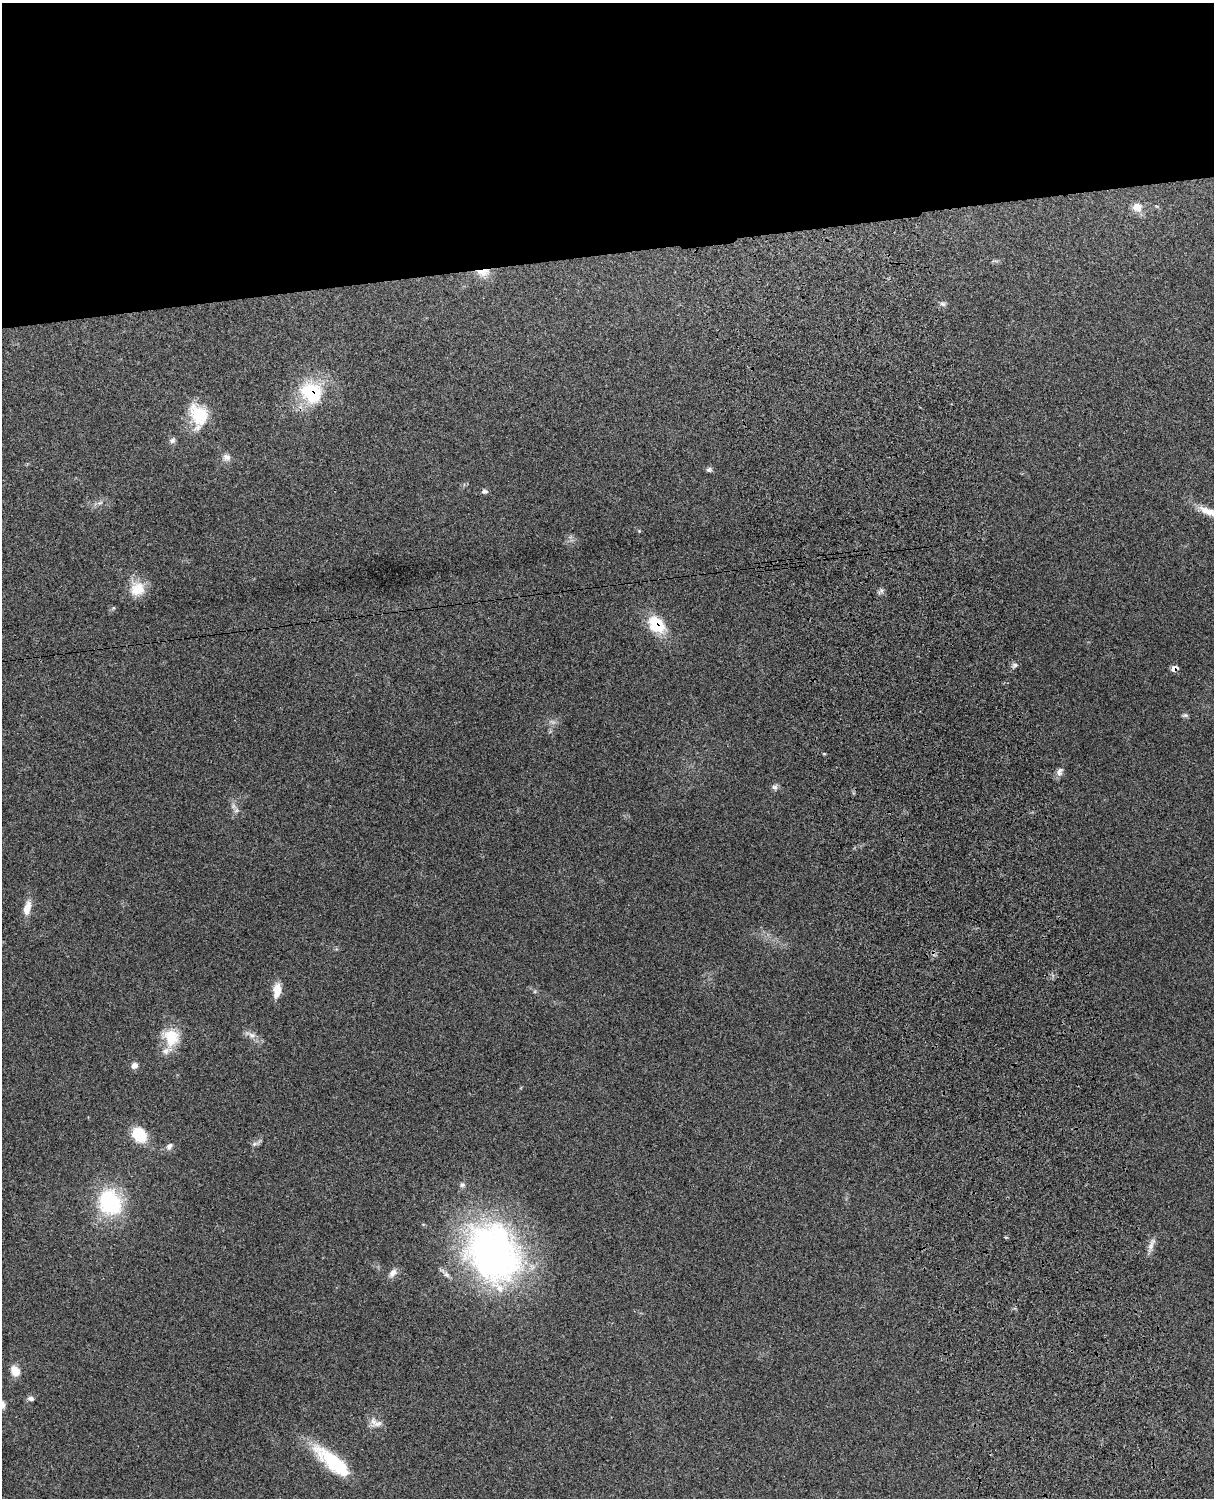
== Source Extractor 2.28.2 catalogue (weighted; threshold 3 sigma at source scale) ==
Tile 2 of 4 x 3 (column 2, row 1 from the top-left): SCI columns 1333-2544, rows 3156-4651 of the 5089 x 4925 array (HDU 1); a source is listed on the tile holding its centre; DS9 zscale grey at full resolution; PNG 1216 x 1500 px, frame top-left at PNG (2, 3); no overlay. Shown black and unused: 17% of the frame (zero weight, under 3 of 4 exposures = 6% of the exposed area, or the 3 px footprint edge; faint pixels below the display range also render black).
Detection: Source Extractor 2.28.2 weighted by HDU 2 'WHT'; one run over the whole footprint, this tile lists its part. Background 0.265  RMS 0.009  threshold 0.0405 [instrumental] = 3 sigma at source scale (4.5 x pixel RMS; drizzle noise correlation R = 1.50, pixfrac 1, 0.05/0.05 arcsec/px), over >= 5 px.
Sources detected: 41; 1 inside a brighter object's white glare — not listed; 3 inside a brighter listed object's ellipse — not listed separately; the other 37 listed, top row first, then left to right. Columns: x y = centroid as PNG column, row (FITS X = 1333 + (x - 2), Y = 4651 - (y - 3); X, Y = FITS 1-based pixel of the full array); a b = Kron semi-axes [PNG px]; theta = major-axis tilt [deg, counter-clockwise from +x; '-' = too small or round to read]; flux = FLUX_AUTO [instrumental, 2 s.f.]
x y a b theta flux
1137 207 14 13 - 8.6
483 272 19 9 7 10
943 304 8 6 -16 2.3
311 393 29 24 -33 52
199 415 27 20 -57 32
172 440 8 6 19 2.8
227 457 11 9 -10 4.7
709 469 8 5 45 1.9
484 491 8 6 -3 2
1209 512 32 8 -24 13
137 589 20 18 35 18
881 591 8 6 -70 2.3
656 625 22 15 -45 31
1015 665 7 5 46 2.1
1174 669 7 6 - 5
1185 715 8 5 9 1.8
824 754 5 3 - 0.79
1059 772 12 7 62 4.4
775 787 9 7 20 2.6
236 810 7 6 - 2.5
27 908 17 8 76 11
277 990 17 8 83 11
252 1035 10 8 -17 4.6
171 1037 23 19 -77 25
134 1065 8 7 - 4.1
139 1135 17 13 -49 26
254 1144 8 5 31 2.5
169 1146 9 6 56 3.3
110 1202 30 24 -56 75
1152 1244 20 6 72 5.3
493 1253 77 60 -61 310
393 1273 14 7 48 4.8
15 1371 11 9 -60 11
31 1398 8 6 -11 3.1
2 1405 9 7 -79 4.3
376 1423 19 9 -24 6.6
332 1460 46 18 -41 48
Overlapping masked pixels (flux is a lower limit): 4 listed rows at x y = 483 272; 311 393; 656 625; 1174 669
Isophote crosses this tile's border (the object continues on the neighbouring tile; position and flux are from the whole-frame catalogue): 2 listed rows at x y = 1209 512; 2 1405